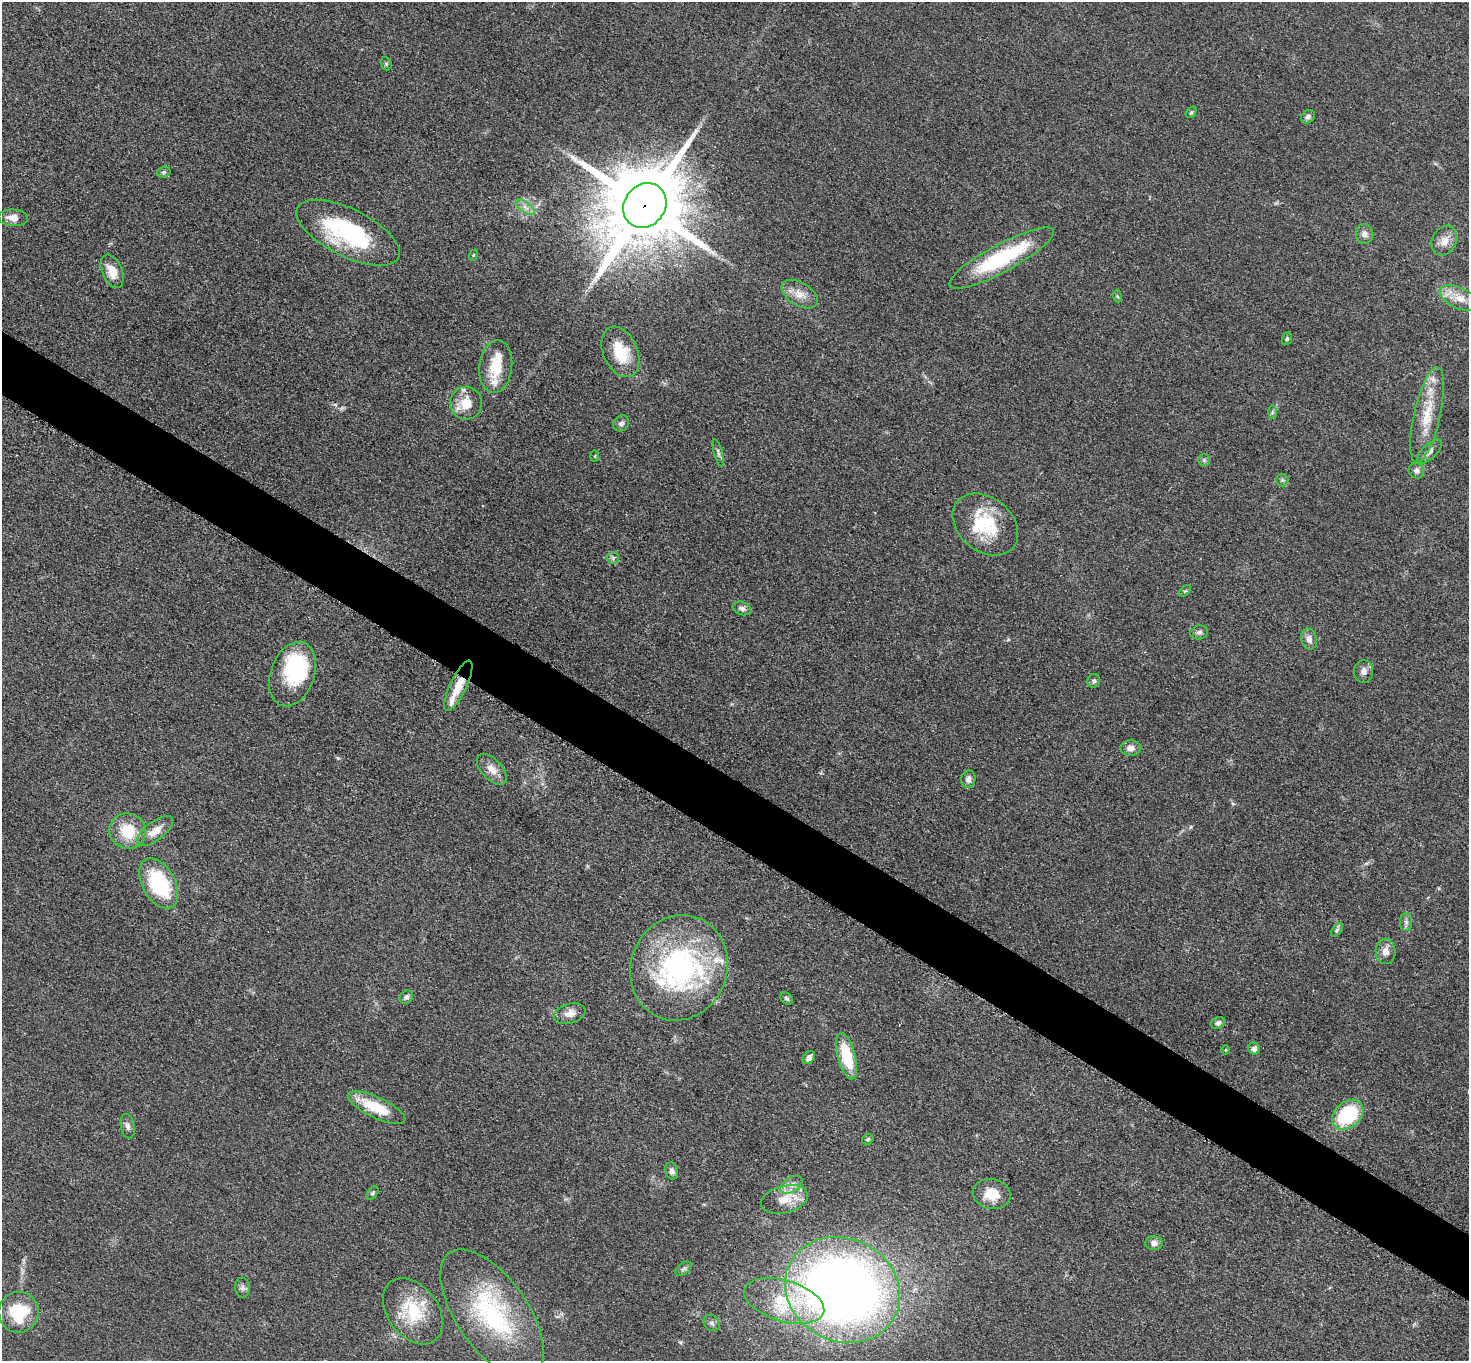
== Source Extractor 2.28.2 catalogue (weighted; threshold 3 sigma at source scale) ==
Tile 6 of 4 x 4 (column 2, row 2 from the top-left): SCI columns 1481-2947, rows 2878-4236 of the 5891 x 5895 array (HDU 1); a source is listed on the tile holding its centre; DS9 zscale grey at full resolution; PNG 1471 x 1363 px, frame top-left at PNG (2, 2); each listed source drawn as its Kron ellipse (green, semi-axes under 4 px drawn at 4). Shown black and unused: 5% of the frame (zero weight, under 3 of 5 exposures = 1% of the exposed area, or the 3 px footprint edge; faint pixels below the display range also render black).
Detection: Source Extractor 2.28.2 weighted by HDU 2 'WHT'; one run over the whole footprint, this tile lists its part. Background 0.0481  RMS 0.0052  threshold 0.0233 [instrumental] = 3 sigma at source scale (4.5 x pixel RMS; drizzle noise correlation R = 1.50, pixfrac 1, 0.05/0.05 arcsec/px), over >= 5 px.
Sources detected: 86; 2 inside a brighter object's white glare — neither listed nor drawn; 9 inside a brighter listed object's ellipse — not listed separately; the other 75 listed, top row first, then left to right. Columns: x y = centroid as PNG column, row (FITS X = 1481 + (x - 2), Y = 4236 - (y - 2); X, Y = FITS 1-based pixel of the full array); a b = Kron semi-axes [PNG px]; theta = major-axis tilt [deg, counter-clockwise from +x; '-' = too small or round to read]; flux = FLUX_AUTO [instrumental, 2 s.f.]
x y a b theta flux
386 64 7 5 -68 0.85
1191 112 6 4 49 0.87
1308 117 8 6 41 1.6
164 172 7 5 15 0.98
645 205 23 20 51 7800
525 207 10 5 -36 2.5
13 218 15 8 -5 4.3
348 233 56 24 -26 60
1364 234 10 9 - 2.7
1444 241 15 12 65 5.8
474 255 6 3 71 0.57
1001 258 59 14 28 47
112 271 17 10 -67 8.2
800 294 20 11 -31 6.2
1117 296 6 4 -71 0.64
1460 298 21 10 -24 7.8
1287 339 6 5 - 0.86
620 352 26 17 -66 19
496 367 26 16 83 15
466 403 16 16 - 11
1272 412 7 4 89 1
1427 415 49 13 77 18
621 423 8 7 - 1.8
1429 451 15 7 44 3
718 453 14 4 -75 1.5
595 456 5 3 - 0.47
1204 460 5 5 - 0.94
1416 471 8 7 - 2
1282 480 6 6 - 1.1
985 524 36 27 -40 29
613 558 6 6 - 1.2
1185 591 7 4 43 0.81
742 608 9 6 -19 2
1199 632 9 7 12 1.7
1309 639 10 8 -76 3
1364 671 11 9 86 3
293 674 33 22 70 23
1094 681 7 6 - 1.3
458 686 27 8 64 11
1131 748 10 7 -2 2.9
492 769 19 10 -47 5.6
968 779 9 7 76 2.8
128 831 18 17 - 16
155 831 21 9 37 6.4
159 883 27 16 -61 39
1406 922 9 6 -90 1.6
1337 930 8 4 54 1.1
1386 951 13 10 -88 3.8
679 968 53 48 68 110
406 997 7 6 - 1.4
787 999 7 5 -44 1
570 1014 16 10 17 4.4
1218 1023 8 5 25 1.6
1254 1049 6 5 - 2.5
1225 1050 5 3 - 0.5
846 1056 24 8 -75 22
809 1057 7 5 50 2.9
377 1108 31 10 -25 18
1348 1115 17 12 40 35
128 1126 12 7 -77 2
868 1139 6 5 - 0.98
672 1171 9 6 -73 2
791 1185 12 7 33 3.5
372 1193 7 5 53 0.94
992 1194 19 15 -12 11
784 1199 24 13 14 9.6
1154 1243 8 7 - 2.5
684 1269 9 5 37 1.3
242 1288 10 7 -82 1.8
843 1290 59 51 -27 500
784 1301 41 20 -17 28
413 1311 37 25 -53 26
19 1312 20 20 - 24
492 1314 74 35 -55 68
712 1323 9 7 -46 1.6
Overlapping masked pixels (flux is a lower limit): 2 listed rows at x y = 645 205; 458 686